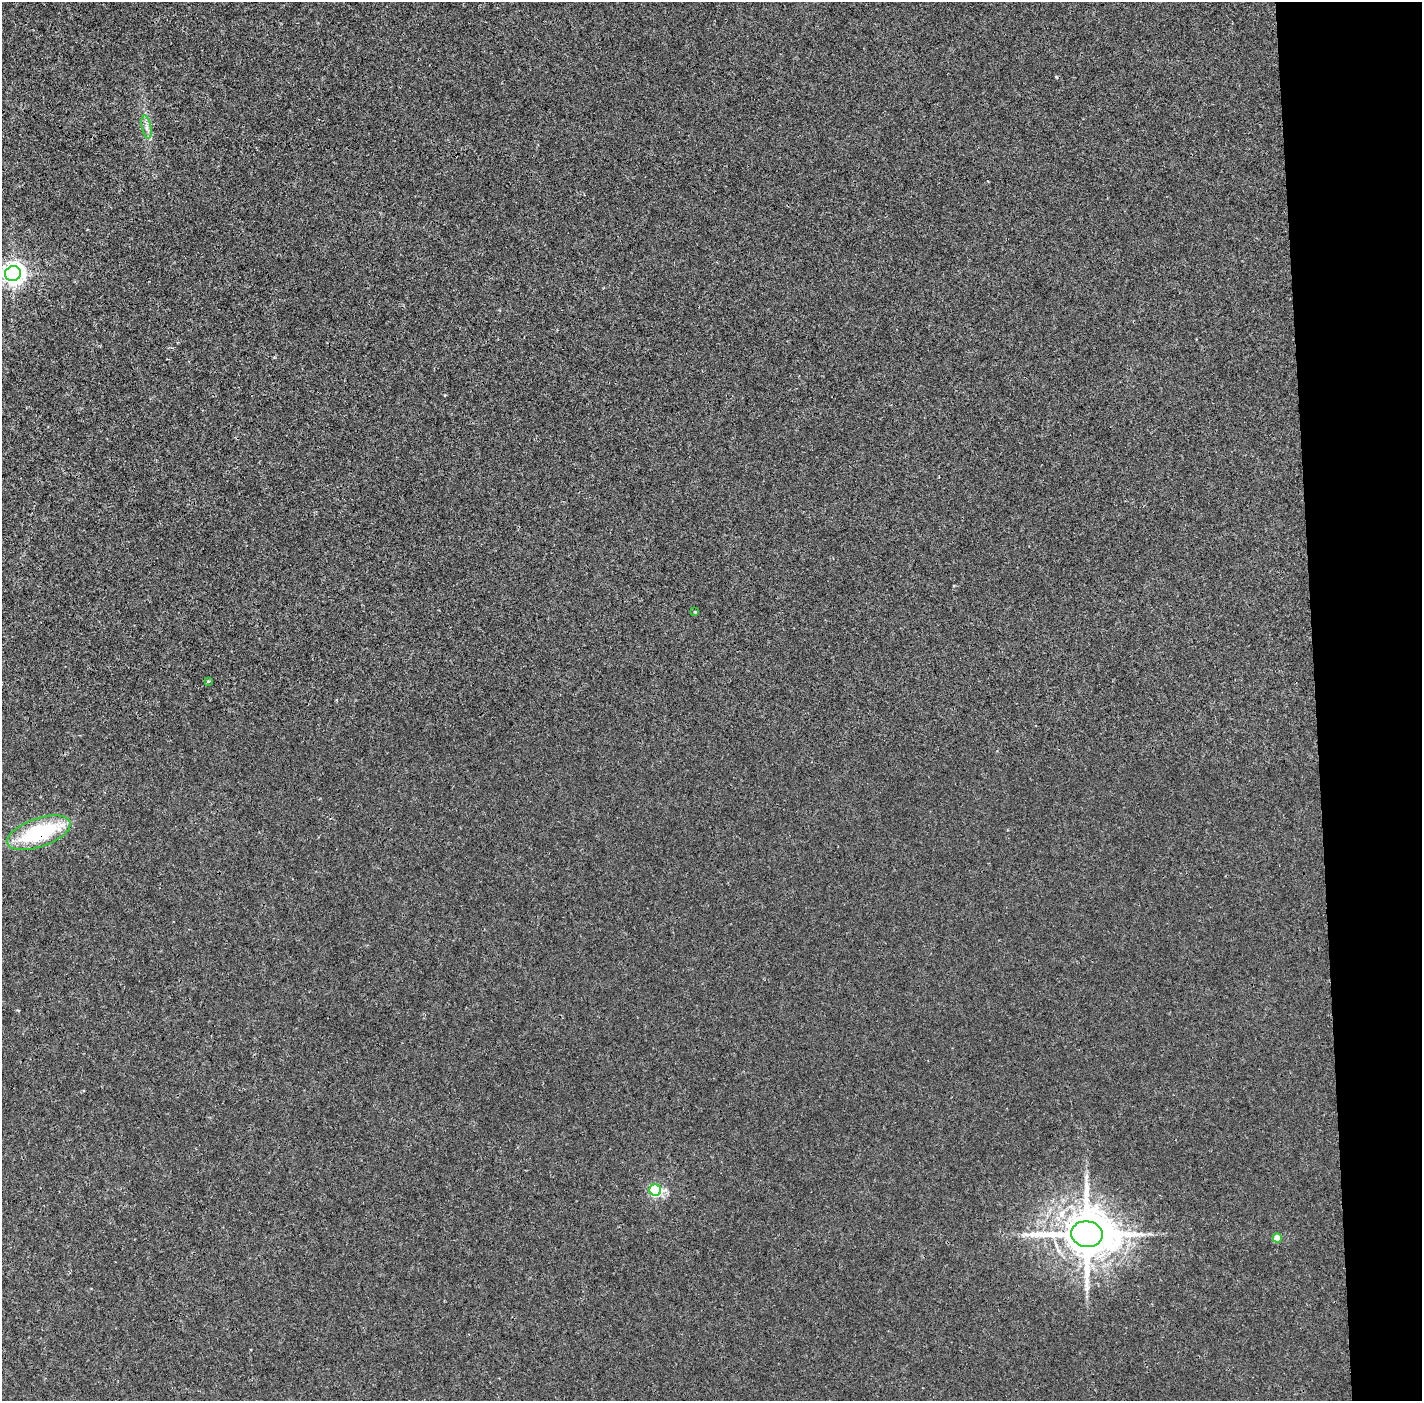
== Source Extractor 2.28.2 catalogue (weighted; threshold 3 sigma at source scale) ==
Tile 6 of 3 x 3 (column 3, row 2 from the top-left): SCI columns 2841-4260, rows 1424-2822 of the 4260 x 4242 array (HDU 1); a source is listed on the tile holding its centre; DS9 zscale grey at full resolution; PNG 1424 x 1403 px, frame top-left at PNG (2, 2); each listed source drawn as its Kron ellipse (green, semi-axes under 4 px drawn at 4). Shown black and unused: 8% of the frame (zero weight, under 3 of 4 exposures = <1% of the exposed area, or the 3 px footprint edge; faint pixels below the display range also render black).
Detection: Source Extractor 2.28.2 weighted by HDU 2 'WHT'; one run over the whole footprint, this tile lists its part. Background 0.00128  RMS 0.0023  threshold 0.0101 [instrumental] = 3 sigma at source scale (4.5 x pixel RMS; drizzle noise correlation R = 1.50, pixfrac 1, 0.05/0.05 arcsec/px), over >= 5 px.
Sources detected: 9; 1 long thin detection or spike segment (spike, bleed or trail) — neither listed nor drawn; the other 8 listed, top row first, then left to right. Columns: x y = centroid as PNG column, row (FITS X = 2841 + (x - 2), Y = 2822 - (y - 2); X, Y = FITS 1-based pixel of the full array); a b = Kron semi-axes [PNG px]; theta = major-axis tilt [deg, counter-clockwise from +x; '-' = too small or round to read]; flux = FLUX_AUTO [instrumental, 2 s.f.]
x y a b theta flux
147 127 12 4 -79 0.89
13 274 8 7 - 160
695 612 3 3 - 0.24
208 681 4 3 - 0.23
39 833 33 14 19 19
655 1190 6 6 - 26
1087 1234 16 13 -7 1200
1277 1238 4 4 - 3.6
Overlapping masked pixels (flux is a lower limit): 1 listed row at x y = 39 833
Isophote crosses this tile's border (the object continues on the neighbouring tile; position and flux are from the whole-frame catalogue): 1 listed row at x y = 13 274